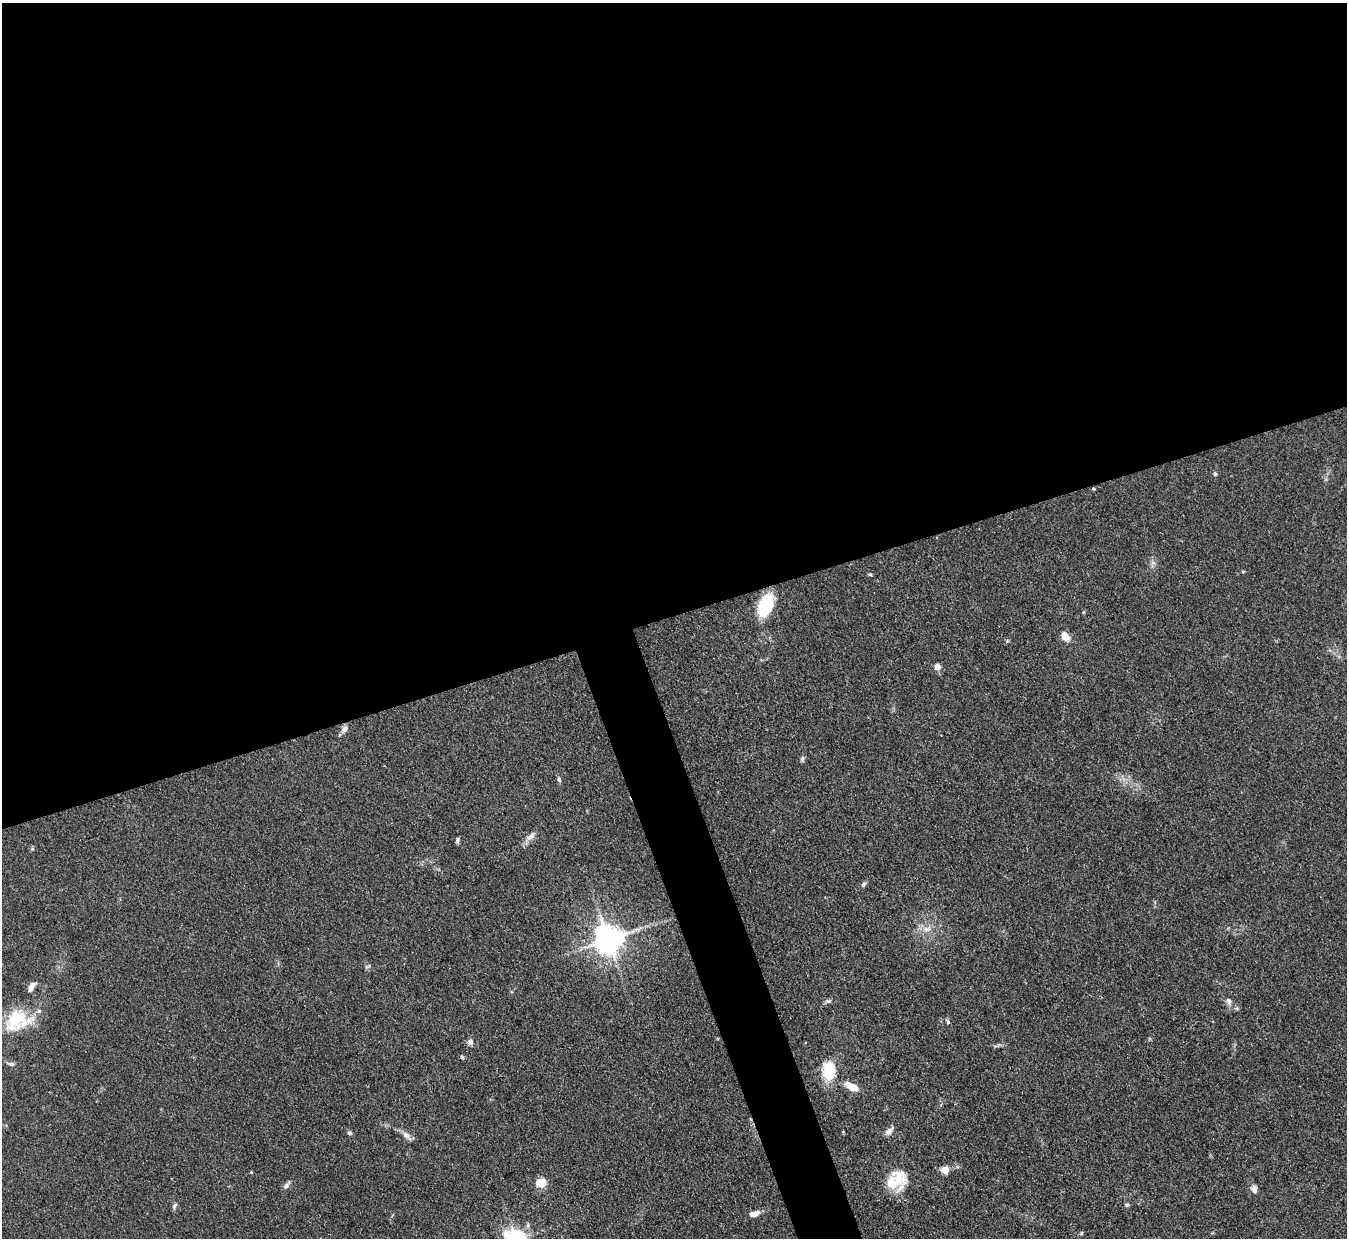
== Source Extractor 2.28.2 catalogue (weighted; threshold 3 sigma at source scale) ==
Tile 2 of 4 x 4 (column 2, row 1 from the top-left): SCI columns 1348-2692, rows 3986-5221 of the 5386 x 5371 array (HDU 1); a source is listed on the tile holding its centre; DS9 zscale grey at full resolution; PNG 1349 x 1240 px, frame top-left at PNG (2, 3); no overlay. Shown black and unused: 52% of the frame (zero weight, under 3 of 4 exposures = <1% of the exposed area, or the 3 px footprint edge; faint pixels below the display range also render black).
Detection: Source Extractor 2.28.2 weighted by HDU 2 'WHT'; one run over the whole footprint, this tile lists its part. Background 0.111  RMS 0.0066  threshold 0.0298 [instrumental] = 3 sigma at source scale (4.5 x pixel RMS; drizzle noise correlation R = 1.50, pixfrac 1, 0.05/0.05 arcsec/px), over >= 5 px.
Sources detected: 39; all 39 listed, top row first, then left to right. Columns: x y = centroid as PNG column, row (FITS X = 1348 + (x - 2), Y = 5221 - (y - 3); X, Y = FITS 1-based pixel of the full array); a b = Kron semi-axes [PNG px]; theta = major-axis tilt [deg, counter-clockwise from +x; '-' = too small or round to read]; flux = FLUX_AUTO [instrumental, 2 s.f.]
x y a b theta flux
1215 474 6 5 - 1.3
1094 489 5 3 - 0.78
1243 571 5 3 - 0.64
870 574 6 3 -19 0.75
765 605 21 12 67 42
1065 636 10 7 -56 6.7
1007 641 5 4 - 0.88
937 667 5 5 - 7.4
344 729 12 7 47 3
802 759 8 5 88 1.4
559 779 8 5 -74 1.4
531 836 15 7 42 3.9
457 841 8 4 87 1.3
863 884 8 5 51 1.5
927 929 14 8 16 5.9
608 939 8 8 - 1100
31 987 11 6 56 4.6
828 1001 9 5 14 1.7
1229 1001 10 7 -72 2.9
1237 1009 6 6 - 1.4
16 1018 37 26 35 34
948 1022 7 5 -64 1.2
470 1042 8 7 - 2.4
462 1057 5 4 - 1.5
11 1064 8 5 1 1.7
829 1071 15 11 -90 30
852 1087 14 7 -27 11
889 1130 13 6 41 3.6
349 1133 8 5 -26 1.2
406 1135 15 7 -42 3.9
945 1170 9 8 - 5.8
251 1172 5 4 - 0.58
897 1180 27 22 40 21
541 1183 5 5 - 35
286 1185 11 6 47 2.4
1254 1189 9 6 -81 3.3
1127 1205 7 4 0 0.97
174 1206 9 5 61 1.5
754 1214 12 6 17 5.1